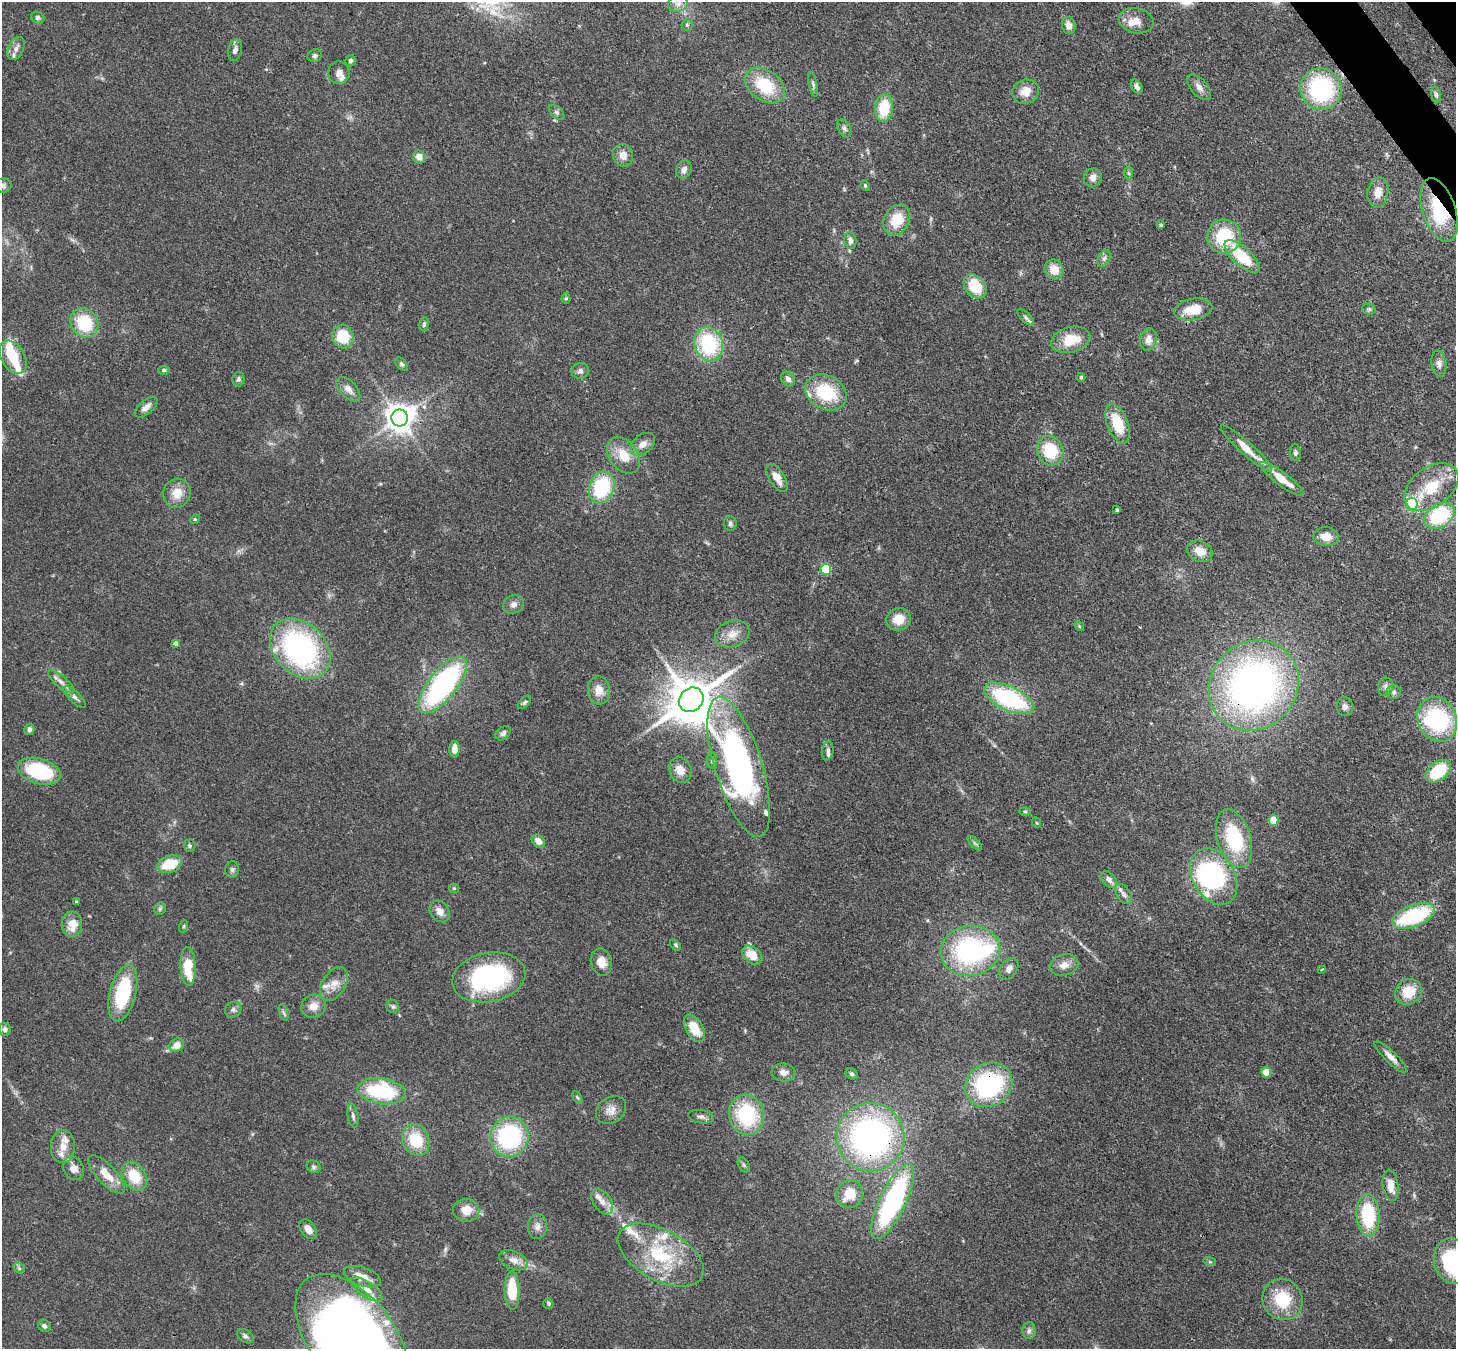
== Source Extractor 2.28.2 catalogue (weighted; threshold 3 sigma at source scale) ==
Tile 10 of 4 x 4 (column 2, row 3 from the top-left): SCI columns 1533-2986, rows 1698-3044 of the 5974 x 5947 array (HDU 1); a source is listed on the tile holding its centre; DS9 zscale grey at full resolution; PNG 1458 x 1351 px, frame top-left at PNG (2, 2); each listed source drawn as its Kron ellipse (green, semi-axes under 4 px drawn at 4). Shown black and unused: <1% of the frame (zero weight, under 3 of 4 exposures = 7% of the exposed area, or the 3 px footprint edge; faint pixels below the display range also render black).
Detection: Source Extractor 2.28.2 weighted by HDU 2 'WHT'; one run over the whole footprint, this tile lists its part. Background 0.0965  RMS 0.004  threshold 0.018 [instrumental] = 3 sigma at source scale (4.5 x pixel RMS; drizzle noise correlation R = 1.50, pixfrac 1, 0.05/0.05 arcsec/px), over >= 5 px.
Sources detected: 203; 3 inside a brighter object's white glare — neither listed nor drawn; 15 inside a brighter listed object's ellipse — not listed separately; the other 185 listed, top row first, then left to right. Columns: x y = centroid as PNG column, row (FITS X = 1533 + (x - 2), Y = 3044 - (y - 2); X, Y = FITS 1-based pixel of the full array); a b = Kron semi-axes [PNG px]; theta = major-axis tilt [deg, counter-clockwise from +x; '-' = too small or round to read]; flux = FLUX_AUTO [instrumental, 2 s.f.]
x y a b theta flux
678 3 10 8 9 2.4
38 18 7 5 -26 1
1136 21 17 12 -12 4.7
687 25 5 5 - 0.7
1069 25 9 6 -76 2.6
16 48 12 7 65 2.4
235 50 11 6 75 1.8
315 56 7 6 - 0.92
351 61 5 5 - 0.86
339 73 11 11 - 2.3
813 84 12 4 -77 0.98
765 85 22 15 -36 18
1137 87 7 5 -62 1.4
1199 87 15 8 -48 2.5
1321 89 21 20 - 50
1026 92 13 12 - 4.8
1436 95 8 4 -78 0.96
884 108 14 9 83 14
557 112 9 5 -44 1.1
844 128 9 6 -61 1.3
623 155 11 10 - 3.4
419 157 7 6 - 3.4
684 170 9 7 66 2.1
1129 173 6 4 -87 0.58
1093 177 9 9 - 2.4
865 185 5 3 - 0.56
3 186 8 7 - 1.2
1378 192 15 10 81 4.1
1439 210 33 16 -72 23
897 220 16 12 59 10
1161 225 4 4 - 0.53
1224 237 17 17 - 21
850 240 8 6 -83 1.5
1242 256 22 9 -42 18
1104 258 9 5 63 1.3
1054 269 10 9 - 5.9
975 286 13 10 -50 12
566 298 5 4 - 0.51
1193 309 19 10 10 8.7
1369 309 7 5 -19 0.73
1026 317 10 5 -46 1.1
84 323 16 13 -55 18
424 324 7 4 81 0.74
343 337 12 10 -71 12
1071 340 20 12 15 10
1148 340 11 8 80 3
709 344 17 14 -71 30
13 357 18 11 -61 11
402 364 7 5 -51 0.88
1439 364 13 7 -82 2
164 370 6 4 8 0.69
580 371 9 7 13 1.5
1081 377 4 3 - 0.56
238 379 7 6 - 0.98
788 379 8 6 -52 1.8
348 389 15 8 -47 2.8
826 392 21 16 -29 20
146 407 14 6 39 2.6
400 418 8 8 - 530
1118 424 21 10 -70 13
643 444 14 9 39 3.3
1246 449 34 6 -42 7.7
1050 451 15 13 -68 15
1295 453 8 5 -87 1.1
624 455 20 14 -53 8.2
777 478 16 7 -59 4.3
1282 479 27 6 -37 8.3
602 487 16 12 69 27
1431 487 30 19 37 15
177 493 15 13 66 6
1412 504 6 6 - 44
1117 510 3 3 - 0.5
1439 516 16 11 33 29
195 519 5 4 - 0.4
730 523 7 6 - 1
1326 537 12 9 -7 4.5
1200 551 13 10 -24 4.7
826 569 5 5 - 21
513 604 11 9 26 2
898 619 12 11 - 6.6
1079 626 5 4 - 0.44
732 634 18 13 19 4.9
175 643 4 4 - 1.1
300 649 34 25 -44 83
61 682 16 5 -40 2.3
443 685 34 14 52 76
1254 686 47 43 47 170
1385 687 9 7 80 1.5
599 690 14 11 -85 4.6
1394 692 7 7 - 1.1
75 697 14 5 -44 1.7
1009 699 27 12 -25 45
691 700 13 11 41 1700
524 702 8 4 44 0.76
1345 707 9 8 - 1.6
1437 719 23 19 -67 36
29 729 6 5 - 1.1
503 733 8 6 38 1.5
454 749 8 5 86 2.6
828 751 9 5 80 1.2
712 761 8 5 -88 0.97
739 767 73 23 -73 160
680 770 13 10 -64 3.9
39 771 22 12 -16 31
1438 771 14 9 38 19
1025 812 6 4 -2 0.58
1273 820 5 5 - 9.1
1037 823 5 3 - 0.39
1234 838 30 16 -73 26
538 841 7 5 -50 2.9
975 843 9 3 -45 0.69
190 846 6 6 - 0.75
170 864 12 8 20 12
232 869 8 7 - 1.1
1214 877 30 21 -61 55
1109 879 10 6 -48 2.1
454 888 5 4 - 0.47
1124 894 11 7 -57 1.6
76 902 4 3 - 0.37
160 909 6 5 - 0.77
440 911 12 9 -52 3
1414 916 22 10 21 36
72 924 12 10 85 6.3
184 926 6 4 71 0.54
676 945 6 4 -46 0.51
970 951 30 25 9 60
752 955 11 8 -40 7.2
601 962 13 10 -76 4.3
1064 965 14 10 14 3.3
188 967 19 7 -87 13
1009 969 12 8 53 2.3
1322 969 4 3 - 0.59
489 977 37 24 11 57
334 984 19 11 57 4.9
1408 992 14 12 33 9
123 993 29 13 76 29
314 1006 12 11 - 4.2
393 1006 7 6 - 0.83
233 1010 8 7 - 1.3
283 1012 9 4 -71 0.75
694 1028 15 8 -59 8.2
5 1029 6 6 - 1.2
177 1045 8 6 33 4.4
1391 1057 21 6 -44 2.8
783 1072 12 9 -7 2.6
1266 1072 5 5 - 7.9
852 1074 6 5 - 0.8
989 1085 24 21 32 49
381 1091 24 13 -8 33
577 1097 6 4 -59 0.5
611 1110 16 12 36 3.8
746 1115 20 17 -75 30
353 1116 12 5 -80 1.3
701 1117 13 6 -9 1.6
510 1137 20 19 - 46
871 1137 34 33 - 120
416 1140 16 13 -65 14
63 1147 16 12 87 4.1
744 1165 8 5 -60 0.85
314 1167 7 6 - 0.93
74 1168 12 10 -60 3.3
106 1174 24 9 -47 6.8
134 1176 15 11 -56 10
1391 1185 16 7 -81 4.5
850 1194 14 13 - 7.7
893 1201 41 13 64 66
602 1202 14 9 -55 3.3
466 1210 13 11 -1 5.7
1368 1215 21 11 -86 25
537 1226 12 9 86 2.5
308 1229 11 7 -53 3.2
661 1255 47 25 -28 29
514 1260 15 9 -23 3.6
1453 1261 23 18 -76 48
1210 1262 6 4 -18 0.51
19 1268 6 4 -46 0.64
362 1277 19 9 -19 4.8
367 1289 18 7 -35 3.6
512 1291 19 7 -89 15
1282 1299 21 19 -52 15
548 1303 5 5 - 0.7
44 1326 7 5 -43 0.93
1029 1331 8 6 88 1.3
245 1336 9 6 -37 1.2
352 1338 74 42 -52 480
Overlapping masked pixels (flux is a lower limit): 5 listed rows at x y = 1439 210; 400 418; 1254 686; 989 1085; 871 1137
Isophote crosses this tile's border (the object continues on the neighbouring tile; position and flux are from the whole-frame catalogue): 3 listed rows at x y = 3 186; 1453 1261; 352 1338